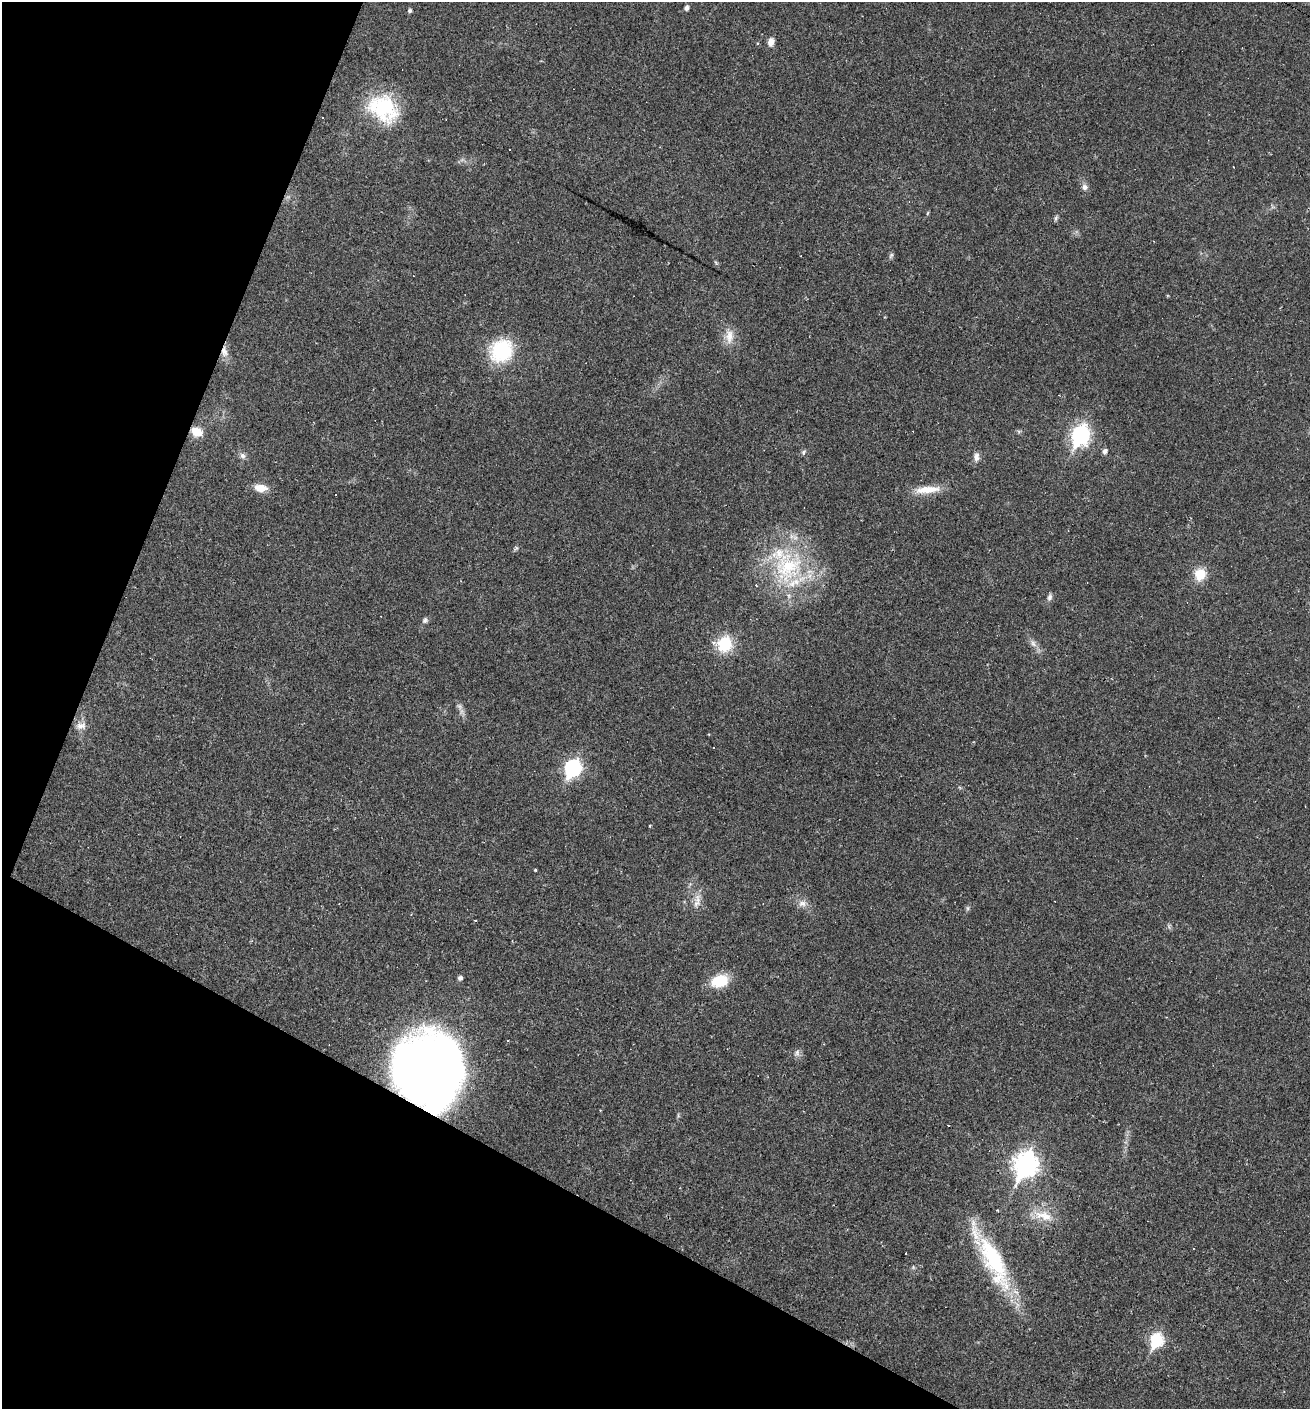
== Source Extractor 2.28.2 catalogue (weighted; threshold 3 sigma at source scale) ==
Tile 9 of 4 x 4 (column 1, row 3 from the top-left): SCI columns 273-1580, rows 1408-2814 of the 5640 x 5628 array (HDU 1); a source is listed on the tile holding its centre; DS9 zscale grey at full resolution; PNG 1312 x 1411 px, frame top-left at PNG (2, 2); no overlay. Shown black and unused: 23% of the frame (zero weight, under 2 of 3 exposures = <1% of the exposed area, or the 3 px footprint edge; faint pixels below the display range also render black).
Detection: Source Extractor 2.28.2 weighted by HDU 2 'WHT'; one run over the whole footprint, this tile lists its part. Background 0.0331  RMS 0.0045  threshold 0.0202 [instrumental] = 3 sigma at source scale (4.5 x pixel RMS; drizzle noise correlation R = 1.50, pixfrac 1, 0.05/0.05 arcsec/px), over >= 5 px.
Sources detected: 64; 1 too faint to see at this stretch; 1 inside a brighter object's white glare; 12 cosmic-ray / hot-pixel residue — not listed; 3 inside a brighter listed object's ellipse — not listed separately; the other 47 listed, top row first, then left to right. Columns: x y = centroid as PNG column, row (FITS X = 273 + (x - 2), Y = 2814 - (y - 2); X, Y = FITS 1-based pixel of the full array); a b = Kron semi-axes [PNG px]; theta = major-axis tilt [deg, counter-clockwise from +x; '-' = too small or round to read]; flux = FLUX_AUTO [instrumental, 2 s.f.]
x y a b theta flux
687 8 5 4 - 1.8
410 11 4 4 - 1.1
771 42 9 7 77 2.9
387 105 50 21 -75 25
323 118 3 3 - 2.2
1084 187 9 8 - 1.9
928 213 6 3 86 0.52
1056 218 8 4 76 0.86
891 255 8 5 63 0.91
729 337 21 12 88 5.8
501 351 22 20 48 33
224 352 16 9 -83 3.6
1019 431 6 4 18 0.69
197 432 11 8 -26 7.3
1080 435 9 7 67 150
1105 451 5 5 - 1.8
803 452 7 5 61 0.91
242 456 9 7 -59 1.7
976 457 13 8 88 2.2
261 488 13 8 -6 6.3
927 490 36 9 5 8.7
516 549 9 4 42 0.8
788 567 52 43 62 53
1200 574 9 8 - 13
1049 597 10 6 74 1.5
425 620 8 7 - 1.2
1033 643 12 6 -61 2.3
725 644 17 16 - 17
81 726 16 8 16 3.1
714 747 2 2 - 0.42
573 768 9 8 - 100
650 826 3 3 - 0.41
535 870 3 3 - 0.59
696 903 14 10 61 3.6
802 903 13 9 0 2.8
968 908 7 4 90 0.77
411 914 3 3 - 0.46
1169 926 8 3 -85 0.79
460 978 5 5 - 1.5
720 981 22 14 18 12
797 1053 11 7 75 1.7
426 1071 60 55 -87 440
1026 1164 11 8 66 310
1043 1216 30 12 -17 8.9
994 1262 74 22 -64 48
913 1267 6 4 -48 0.64
1156 1340 8 6 65 48
Overlapping masked pixels (flux is a lower limit): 3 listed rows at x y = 224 352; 197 432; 426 1071